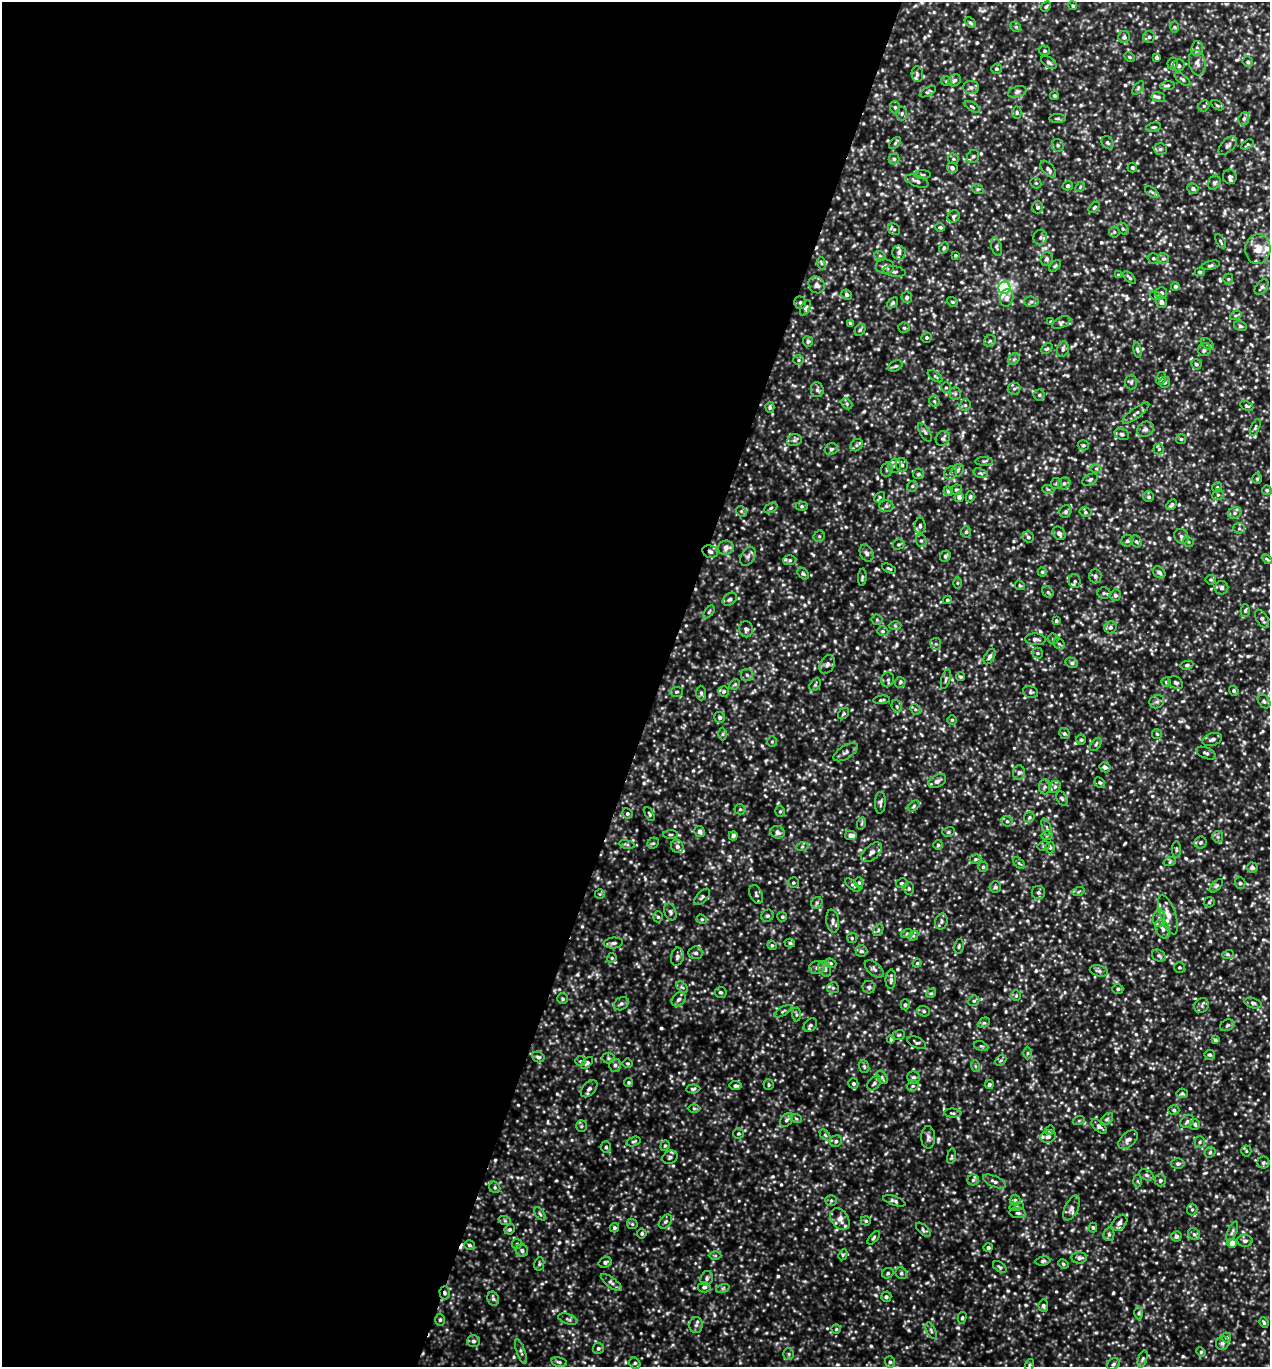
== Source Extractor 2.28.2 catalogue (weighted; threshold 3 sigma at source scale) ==
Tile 5 of 4 x 4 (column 1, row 2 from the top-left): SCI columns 137-1404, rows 2735-4099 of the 5501 x 5490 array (HDU 1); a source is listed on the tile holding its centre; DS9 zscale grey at full resolution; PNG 1272 x 1369 px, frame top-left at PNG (2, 2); each listed source drawn as its Kron ellipse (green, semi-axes under 4 px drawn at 4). Shown black and unused: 52% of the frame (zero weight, under 3 of 5 exposures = <1% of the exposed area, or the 3 px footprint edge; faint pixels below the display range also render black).
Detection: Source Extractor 2.28.2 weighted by HDU 2 'WHT'; one run over the whole footprint, this tile lists its part. Background 0.238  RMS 0.054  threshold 0.245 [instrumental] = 3 sigma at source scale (4.5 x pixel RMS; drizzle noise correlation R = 1.50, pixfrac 1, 0.05/0.05 arcsec/px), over >= 5 px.
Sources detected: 884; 2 cosmic-ray / hot-pixel residue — neither listed nor drawn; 22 inside a brighter listed object's ellipse — not listed separately; of the other 860, all 500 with FLUX_AUTO >= 7.73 (the completeness limit of this list) listed and drawn (360 fainter detections not listed), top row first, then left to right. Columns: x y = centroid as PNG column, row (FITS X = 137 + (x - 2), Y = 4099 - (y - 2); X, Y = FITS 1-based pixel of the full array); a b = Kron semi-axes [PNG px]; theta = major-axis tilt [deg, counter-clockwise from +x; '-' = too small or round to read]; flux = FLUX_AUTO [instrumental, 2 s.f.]
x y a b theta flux
1073 6 4 4 - 8.4
1046 7 5 4 - 9
970 23 6 4 -44 9.8
1016 27 6 4 -44 8.4
1174 27 6 4 -88 7.7
1124 37 6 5 - 16
1149 37 6 6 - 15
1197 48 7 5 79 16
1045 51 5 5 - 10
1129 57 6 4 -27 8.3
1157 58 4 4 - 10
1049 62 8 5 -33 13
1248 62 5 5 - 11
1197 63 13 8 -79 35
1173 64 6 5 - 9.7
1179 66 6 5 - 15
996 69 5 5 - 11
917 74 8 6 -83 13
1182 79 9 4 -36 10
954 80 7 5 35 13
946 81 5 5 - 8.2
1168 85 7 4 2 11
971 87 8 6 0 19
1138 88 8 4 54 8.9
928 92 9 4 27 9.4
1017 92 9 5 18 17
1054 96 4 4 - 8.1
1158 97 7 4 -8 12
1217 105 7 4 -29 8
1204 106 6 5 - 9.6
895 107 6 5 - 9.1
972 107 8 4 -32 8.9
1017 112 6 4 -88 9.2
902 113 7 5 88 12
1058 119 8 4 0 9.1
1244 119 7 5 69 13
1154 127 7 4 9 9.5
895 143 7 4 46 9.5
1107 143 7 5 -53 12
1247 144 6 4 34 7.9
1058 145 6 6 - 13
1228 145 12 6 45 20
1160 149 6 5 - 12
973 156 7 5 54 13
894 159 5 5 - 12
953 159 5 5 - 8.2
1132 167 5 4 - 9.8
952 168 5 5 - 17
1048 169 10 5 -49 19
922 175 8 4 -1 8.5
1230 177 7 6 - 19
917 181 12 5 -18 18
1036 183 6 5 - 7.8
1214 183 7 6 - 13
1068 186 5 4 - 14
1080 187 6 4 49 7.9
978 189 6 4 -18 8.7
1193 189 6 5 - 16
1152 192 8 4 -36 11
1038 207 6 5 - 14
1094 207 7 4 45 9.5
954 216 6 5 - 12
940 227 5 4 - 8.5
894 229 6 5 - 11
1123 229 6 5 - 9.9
1114 232 5 5 - 8.8
1040 237 7 6 - 16
1221 241 8 3 -60 7.9
996 247 9 5 -72 13
944 248 6 4 68 9.6
1258 249 15 12 85 66
899 252 7 6 - 20
955 255 4 3 - 8.3
880 256 6 4 -19 7.8
1153 258 6 5 - 10
1046 259 7 6 - 16
1163 259 6 5 - 12
821 263 6 4 -71 8.9
1211 265 9 4 15 11
885 266 9 7 -4 20
1055 266 7 4 45 9.3
894 271 11 5 -10 15
1200 272 5 4 - 8.1
1118 275 4 3 - 9.4
1129 277 8 4 -42 10
1228 279 5 5 - 7.9
817 285 9 7 -53 26
1175 286 4 4 - 13
1262 287 9 5 52 15
1004 288 6 6 - 1100
1161 293 6 5 - 22
846 295 5 5 - 13
1156 296 6 4 -17 7.9
907 297 6 5 - 15
1007 298 9 7 76 19
952 302 6 4 -21 8
1031 302 7 5 -5 13
1161 302 6 5 - 20
800 303 6 6 - 13
893 303 6 4 41 9.8
806 308 8 4 63 10
1236 315 6 4 19 7.9
1051 322 4 3 - 11
1061 322 10 5 26 14
850 323 4 3 - 9.3
1240 326 6 5 - 12
904 328 5 5 - 8.1
860 330 6 5 - 10
927 337 5 5 - 11
808 341 5 5 - 14
990 341 6 5 - 11
1207 344 7 5 -37 11
1047 349 6 4 43 9
1063 349 8 6 75 16
1138 350 8 4 -81 11
1204 350 6 6 - 15
1014 359 6 5 - 11
798 360 5 5 - 9.3
1196 364 5 5 - 11
896 366 8 5 26 10
935 376 8 4 -37 9.3
1161 378 6 5 - 9.5
1131 382 7 6 - 12
1165 382 5 5 - 12
946 387 5 5 - 8.7
1014 389 6 5 - 12
817 390 7 6 - 14
955 394 6 5 - 11
1039 395 5 5 - 9.8
934 401 5 5 - 9.4
847 404 6 4 -46 11
965 405 6 5 - 9.9
1247 406 7 4 -26 11
770 407 5 4 - 11
1136 413 16 5 37 21
1255 427 9 4 66 10
1145 429 9 7 33 22
925 432 10 5 -59 15
1122 434 7 5 -19 15
943 438 8 6 59 13
1181 439 5 5 - 8.6
794 440 7 6 - 14
856 445 7 5 41 12
1083 445 5 5 - 10
831 449 7 5 29 13
1159 449 5 5 - 8.3
984 461 9 4 0 9.2
902 465 7 6 - 16
895 466 7 6 - 17
1096 468 6 4 0 8.7
887 470 7 5 68 13
957 470 7 5 54 13
951 473 7 6 - 13
981 473 7 4 -19 10
918 474 5 5 - 11
1257 479 5 4 - 8.6
1090 480 8 5 30 11
1057 483 5 5 - 9.3
1064 483 6 5 - 14
912 486 6 5 - 9.7
1217 487 5 4 - 8
1048 489 6 4 -18 7.8
956 490 6 5 - 10
1267 490 5 5 - 9.2
948 491 5 4 - 10
1218 495 6 5 - 10
879 497 6 4 47 8.3
959 497 5 4 - 19
970 497 5 4 - 8.9
1149 497 5 5 - 13
1172 505 6 4 46 14
802 506 6 4 -1 9.7
886 506 7 6 - 14
771 508 7 4 29 9.3
741 511 6 4 -45 8.9
1066 511 6 5 - 12
1085 512 6 5 - 10
1235 513 7 5 22 15
920 526 8 5 89 13
1239 528 6 5 - 11
966 532 5 5 - 10
1059 533 7 5 -50 20
819 536 6 5 - 9.8
1181 536 8 6 -47 17
1028 537 6 5 - 12
921 541 6 5 - 12
1127 541 6 5 - 13
1136 541 6 5 - 11
1188 542 5 5 - 8.6
898 544 6 5 - 8.8
726 548 8 7 - 39
710 552 8 6 -21 22
866 553 9 6 -66 18
748 556 10 6 60 19
945 556 6 5 - 9.4
1267 559 6 3 -44 7.9
790 560 6 5 - 11
889 569 7 3 -26 8.5
1042 572 4 4 - 7.8
1159 572 7 5 -42 17
803 574 6 4 -47 9.7
1095 576 7 6 - 15
862 577 9 4 87 9.4
1211 580 5 5 - 8.3
1075 581 7 6 - 14
957 583 6 4 89 7.9
1020 585 5 4 - 7.9
1221 588 7 6 - 17
1048 592 6 5 - 9.6
1104 593 7 5 -2 12
1115 595 5 5 - 15
730 599 8 5 36 15
947 600 4 3 - 8
1245 611 6 4 -90 8.8
709 612 7 3 54 8.1
1262 619 10 5 -58 19
877 620 5 5 - 8.4
1056 621 4 4 - 9
895 626 6 4 -1 8.9
1111 627 6 5 - 14
746 629 8 7 - 17
883 631 6 4 -19 10
1035 639 10 6 -3 17
1053 639 5 5 - 9.7
936 644 6 5 - 11
1059 644 6 5 - 9.2
1038 653 5 5 - 9.4
990 656 8 5 61 15
1072 663 6 5 - 13
827 664 10 7 62 23
1187 665 6 4 11 10
747 675 6 6 - 14
961 677 4 4 - 8.4
946 679 10 4 74 11
888 680 7 6 - 14
900 682 5 5 - 11
1166 682 5 4 - 8.1
1176 683 8 5 -31 12
735 684 6 4 44 8.6
815 685 7 4 54 9.9
724 691 5 5 - 12
1234 691 5 4 - 10
676 692 6 5 - 9
1031 692 8 6 -15 12
701 693 7 5 -89 12
882 700 8 4 6 10
1264 701 7 5 -50 13
1157 702 7 6 - 15
897 706 6 5 - 11
915 709 6 4 -44 10
844 713 6 5 - 9.2
720 717 5 5 - 16
952 720 5 5 - 8.1
1064 733 6 5 - 11
722 734 6 4 89 9.4
1157 734 5 5 - 8.4
1212 739 10 6 18 19
1081 740 5 5 - 8.6
772 742 5 5 - 8.4
1096 744 7 4 53 10
846 752 14 6 32 21
1206 753 10 5 -22 16
1105 767 5 5 - 17
1019 773 7 6 - 15
937 781 10 6 30 21
1100 783 5 5 - 10
1045 787 7 6 - 16
1055 787 6 5 - 14
1062 799 7 5 -63 9.7
880 803 11 5 86 14
914 806 7 4 38 9.4
740 809 5 5 - 9.2
780 811 5 5 - 8.8
627 813 5 5 - 10
649 814 7 4 -63 8
1029 817 6 5 - 11
1007 821 6 5 - 10
862 823 6 4 71 8
1047 827 9 3 -69 9.5
700 832 5 5 - 24
777 832 7 6 - 21
948 832 6 5 - 10
670 834 7 3 0 8.4
851 835 5 4 - 34
733 836 4 4 - 14
1047 836 6 4 1 9.2
1218 837 6 5 - 11
1200 842 6 6 - 12
653 843 6 5 - 8.6
627 844 8 4 -9 9.3
938 845 5 5 - 8.6
677 846 7 6 - 20
1044 846 6 5 - 10
802 847 6 4 20 9.3
1050 847 6 4 -90 10
1176 850 8 4 -90 9.3
872 852 12 7 42 26
975 859 6 4 3 9.7
1170 861 6 4 20 9
1019 863 7 4 -44 8.7
983 867 5 4 - 10
1252 867 5 5 - 16
793 883 5 5 - 8.8
859 883 5 4 - 9.6
902 883 6 5 - 11
1240 883 6 5 - 12
853 885 9 4 -41 11
1216 886 8 4 45 9.8
995 887 6 5 - 12
909 888 6 5 - 10
1038 892 6 6 - 15
1078 892 6 4 18 8.5
600 894 5 5 - 7.9
756 894 10 6 -66 15
702 897 10 5 47 14
1209 902 6 5 - 9.8
817 903 6 5 - 10
670 912 9 5 -67 14
1168 915 21 8 -71 46
767 916 6 5 - 12
658 917 5 5 - 10
782 917 5 5 - 8.5
1159 918 9 6 81 21
702 919 5 4 - 7.8
833 921 11 6 -81 20
941 922 8 6 74 16
1163 929 10 6 -64 27
878 930 6 4 59 8.9
907 933 6 4 20 8.2
913 936 6 4 45 8.5
852 938 5 5 - 8.2
613 943 9 5 5 15
790 943 5 4 - 10
772 945 5 4 - 8.1
959 946 7 4 80 10
861 951 6 5 - 15
696 953 7 6 - 16
1159 955 7 5 -37 12
1228 955 6 4 20 8.4
677 957 9 6 80 17
612 958 5 4 - 7.8
831 963 6 4 -22 9.6
917 963 4 4 - 8
1180 967 5 5 - 8.8
817 968 7 6 - 18
825 969 8 6 -60 23
874 969 11 6 -41 18
1099 971 9 5 -13 16
891 979 9 5 86 17
682 987 7 4 -43 9
869 987 6 6 - 10
833 988 6 5 - 11
1118 989 5 5 - 10
721 992 6 5 - 12
931 993 5 4 - 8.4
1016 996 5 4 - 7.8
563 999 5 5 - 10
679 999 8 6 45 17
974 1001 6 5 - 9.2
1253 1003 8 5 -16 13
621 1004 8 6 35 15
905 1005 5 4 - 9.2
1202 1006 8 7 - 15
783 1011 10 3 30 9.1
924 1011 6 5 - 10
796 1014 7 4 -89 8.6
984 1023 6 4 26 8.8
810 1025 8 5 46 14
1227 1025 7 5 21 12
899 1035 6 4 20 7.9
891 1039 4 3 - 12
1215 1040 4 4 - 12
917 1043 10 5 -24 12
981 1046 7 4 -23 10
1028 1053 6 4 90 8.4
1210 1055 5 4 - 9.2
538 1057 6 5 - 15
608 1058 6 5 - 11
1001 1060 6 4 44 9.6
580 1061 5 4 - 7.8
587 1063 7 4 45 11
628 1063 5 5 - 7.8
615 1065 6 5 - 18
975 1066 6 4 -71 7.9
864 1067 7 5 -70 9.4
882 1077 7 5 -55 10
914 1077 6 6 - 17
629 1082 4 4 - 9
853 1083 5 5 - 14
874 1083 8 5 50 15
989 1084 5 4 - 11
769 1085 5 5 - 8.6
736 1086 6 4 -6 13
913 1086 6 5 - 11
589 1089 10 6 49 22
693 1089 7 4 4 11
1182 1093 6 5 - 9.3
694 1108 6 4 -1 7.9
1174 1110 5 4 - 9.7
953 1113 9 4 -4 9.7
796 1118 6 3 -20 7.9
1107 1119 7 4 45 10
786 1120 8 5 51 14
1079 1120 6 4 20 7.9
1187 1121 7 6 - 16
1195 1124 5 5 - 11
581 1126 6 5 - 9
1099 1126 9 5 -41 17
1050 1130 5 4 - 9.3
738 1133 5 5 - 9
825 1135 6 4 -45 8.9
928 1137 11 7 -89 20
1048 1137 8 6 13 22
1128 1140 11 7 42 27
633 1141 7 4 18 10
836 1141 6 5 - 12
1200 1142 5 5 - 9.3
665 1146 5 4 - 8
606 1147 6 5 - 10
1246 1151 5 5 - 7.9
1210 1152 6 5 - 9
951 1156 8 3 81 8.7
670 1157 8 6 27 14
1263 1163 6 6 - 11
1178 1164 6 5 - 13
1146 1175 8 5 -27 14
973 1180 5 5 - 9.5
1160 1180 6 5 - 14
994 1181 12 5 -24 21
1137 1181 6 4 -88 8.2
495 1187 6 5 - 10
831 1200 6 5 - 9.5
1015 1200 5 5 - 9.2
894 1201 11 4 -19 15
1017 1207 7 3 8 8.2
1072 1208 13 6 64 26
1192 1209 6 5 - 11
1018 1213 8 5 -9 12
540 1214 7 3 -54 8.4
840 1219 12 8 -56 40
505 1221 6 4 -19 9.4
665 1221 8 5 50 13
866 1221 5 4 - 9.3
1119 1223 9 6 45 17
632 1224 6 4 -46 8.2
614 1228 4 4 - 11
1093 1228 5 4 - 8.5
510 1229 5 5 - 9.5
923 1230 9 4 -43 13
1232 1231 10 4 66 14
642 1233 5 4 - 9.9
1109 1234 7 5 77 12
1194 1234 6 5 - 12
1176 1236 5 5 - 18
874 1238 8 4 49 9.3
1245 1241 7 6 - 15
1232 1243 4 4 - 48
517 1244 5 5 - 7.8
469 1245 5 5 - 12
988 1248 5 4 - 15
522 1251 6 6 - 15
843 1255 6 4 63 8.2
715 1256 6 4 -1 8.2
1079 1258 8 5 2 19
1043 1261 7 4 8 11
605 1262 7 5 19 13
539 1264 7 5 78 8.7
1063 1264 5 4 - 8.1
1000 1267 8 4 -36 11
888 1273 6 5 - 9.3
901 1273 6 5 - 12
707 1278 7 6 - 14
611 1282 12 5 -36 18
704 1287 6 5 - 14
723 1288 7 4 18 9.3
445 1293 6 5 - 15
886 1297 5 5 - 13
493 1299 7 5 -69 14
1043 1306 6 5 - 12
1139 1313 6 4 88 9.7
962 1318 6 4 75 7.7
568 1319 10 5 -19 13
440 1320 6 5 - 10
1264 1322 5 4 - 11
696 1325 8 6 86 17
836 1329 4 4 - 7.8
931 1330 9 4 -64 11
1226 1337 5 5 - 11
473 1341 6 6 - 15
1222 1343 7 6 - 18
598 1348 5 5 - 12
521 1351 12 3 -71 14
1201 1352 5 4 - 7.9
789 1354 6 5 - 9.1
1143 1359 9 4 72 12
559 1362 8 5 -11 11
890 1362 6 5 - 12
635 1363 6 5 - 10
1113 1364 7 5 33 12
1029 1365 6 4 71 7.9
Overlapping masked pixels (flux is a lower limit): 2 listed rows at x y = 710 552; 445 1293
Unlisted compact peaks at least as high as the median listed source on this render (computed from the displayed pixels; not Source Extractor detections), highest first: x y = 835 641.